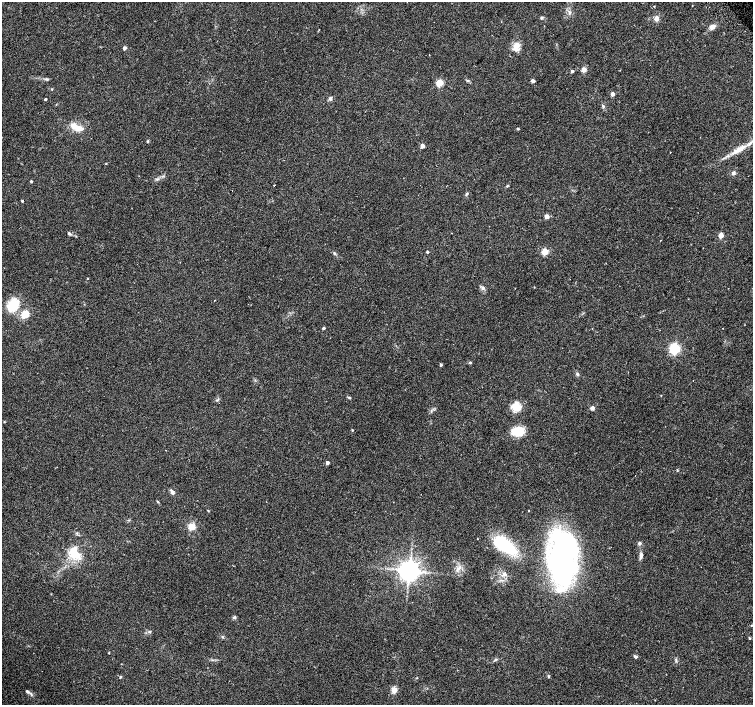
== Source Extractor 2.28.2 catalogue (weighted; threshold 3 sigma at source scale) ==
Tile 10 of 4 x 4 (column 2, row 3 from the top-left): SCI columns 1537-3038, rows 1637-3041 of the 6068 x 6021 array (HDU 1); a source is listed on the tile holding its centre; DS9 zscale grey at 2 x 2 block average (1 PNG px = mean of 2 x 2 image px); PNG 755 x 707 px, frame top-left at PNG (2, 2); no overlay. Shown black and unused: <1% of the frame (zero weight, under 2 of 3 exposures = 2% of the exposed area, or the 3 px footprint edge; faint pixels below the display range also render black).
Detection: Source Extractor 2.28.2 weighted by HDU 2 'WHT'; one run over the whole footprint, this tile lists its part. Background 0.0845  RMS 0.012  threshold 0.0519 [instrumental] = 3 sigma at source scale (4.5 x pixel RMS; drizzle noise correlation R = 1.50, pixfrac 1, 0.0396/0.0396 arcsec/px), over >= 5 px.
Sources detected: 85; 1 inside a brighter object's white glare — not listed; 3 inside a brighter listed object's ellipse — not listed separately; the other 81 listed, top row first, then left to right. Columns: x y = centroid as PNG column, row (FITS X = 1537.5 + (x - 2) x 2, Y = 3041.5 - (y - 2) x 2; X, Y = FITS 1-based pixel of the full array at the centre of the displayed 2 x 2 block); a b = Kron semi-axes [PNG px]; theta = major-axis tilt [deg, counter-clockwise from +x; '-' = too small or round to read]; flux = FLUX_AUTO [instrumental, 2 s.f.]
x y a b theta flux
654 6 2 2 - 1.3
569 12 7 3 -74 6.3
541 18 4 3 - 3.8
656 18 7 6 - 11
712 27 6 5 - 16
516 45 11 10 - 22
125 48 3 3 - 8.4
429 55 2 2 - 0.97
584 69 3 3 - 31
572 71 3 3 - 4.9
47 79 6 3 -16 4
467 81 4 3 - 3.1
533 81 3 3 - 9.4
440 83 3 3 - 78
52 89 3 2 - 1.8
612 94 3 3 - 16
330 98 5 4 - 5.5
45 99 2 2 - 3.2
603 106 5 3 - 3.9
74 127 12 9 -58 23
518 129 4 3 - 2.2
147 141 4 3 - 2.6
422 146 3 3 - 21
739 149 25 6 31 37
670 152 2 2 - 2.7
733 173 5 5 - 6.6
31 181 3 3 - 2.9
274 185 2 2 - 4.6
467 194 5 3 - 3.8
22 201 3 2 - 2.7
547 216 3 3 - 27
69 233 5 3 - 4.5
721 235 3 3 - 43
427 252 3 2 - 3.8
545 252 3 3 - 62
334 253 5 3 - 3.9
87 278 3 2 - 1.5
534 287 3 2 - 1.2
483 288 5 4 - 5
214 300 2 2 - 2.6
13 305 17 12 55 61
25 314 8 7 - 36
323 328 3 2 - 4.9
723 328 2 2 - 0.89
675 349 4 3 - 380
470 362 3 3 - 3.5
441 365 3 3 - 3.2
577 374 5 4 - 4.2
693 380 2 2 - 2.5
349 397 5 2 - 2.8
515 408 14 11 -47 29
592 408 3 3 - 13
352 430 2 2 - 2.4
517 431 14 9 4 49
327 463 3 3 - 8.2
635 475 2 2 - 2.3
172 492 6 4 -51 7.2
158 502 4 2 - 2.1
208 510 3 2 - 1.9
529 511 2 2 - 1.7
192 527 7 6 - 26
639 543 5 4 - 4.8
505 544 25 13 -34 160
74 553 18 10 -40 54
641 555 7 4 81 8.2
562 559 51 22 -88 800
458 568 6 4 -11 8.1
409 571 6 5 - 2000
505 574 5 4 - 6.5
234 617 4 4 - 4.4
751 625 2 2 - 1.4
150 631 4 3 - 3.5
749 638 3 3 - 2.5
109 653 3 2 - 1.6
635 656 6 3 -26 4.7
496 659 4 3 - 3.3
676 660 5 2 - 3
548 676 4 3 - 2.6
120 677 3 3 - 2.1
394 690 3 3 - 53
27 691 6 4 -39 5.9
Diffuse or blended objects may show on this block-average render without a row.